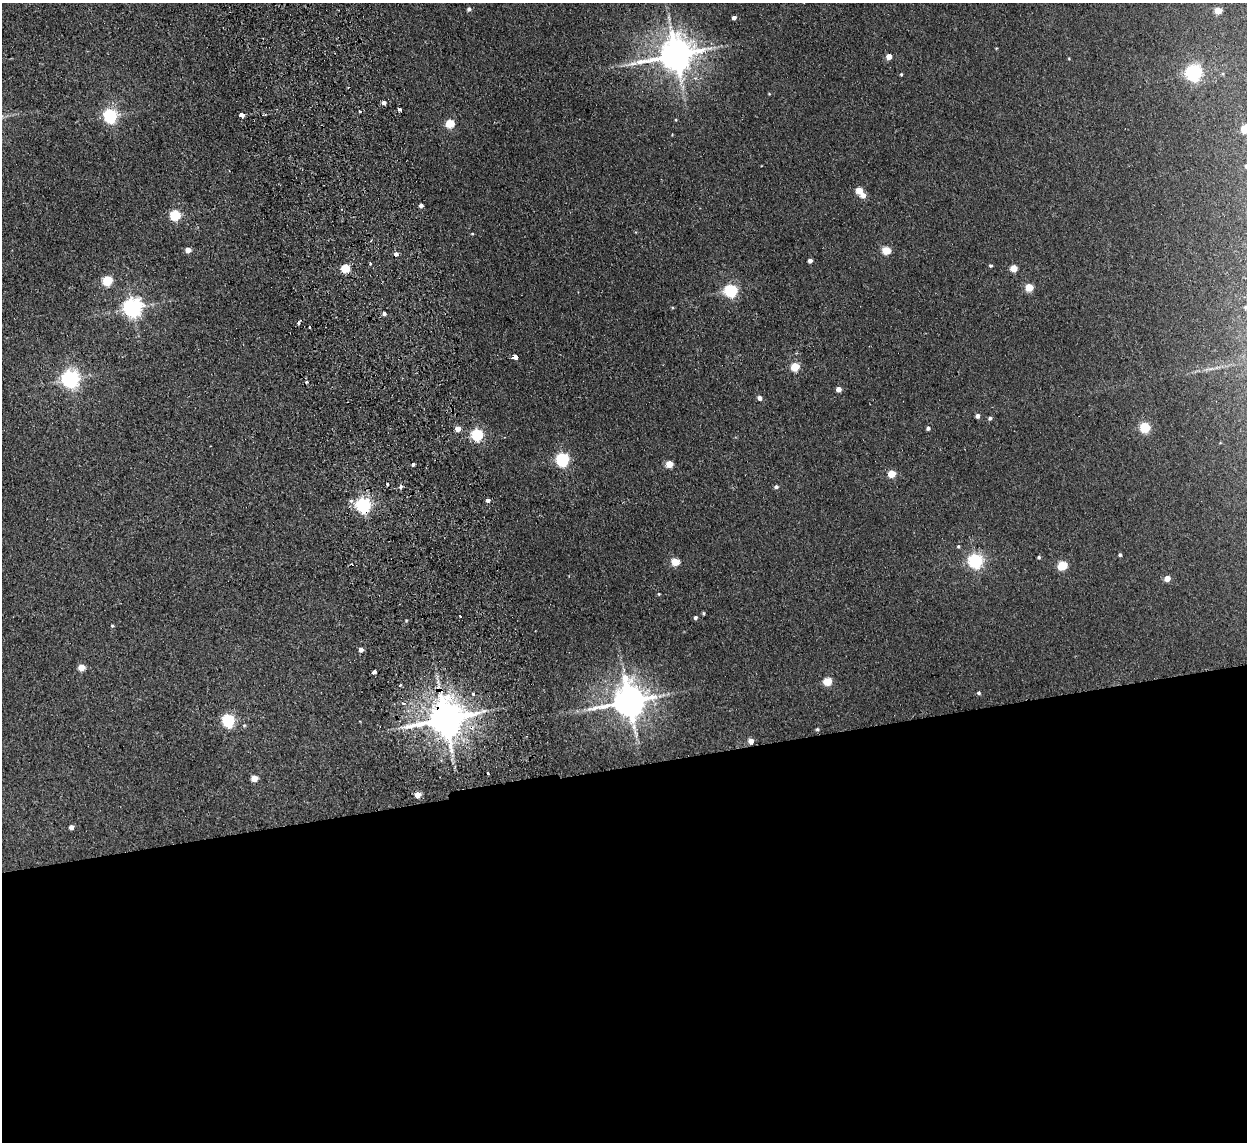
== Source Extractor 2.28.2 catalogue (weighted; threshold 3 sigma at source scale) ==
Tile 15 of 4 x 4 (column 3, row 4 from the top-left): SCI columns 2542-3786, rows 154-1293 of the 5083 x 4981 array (HDU 1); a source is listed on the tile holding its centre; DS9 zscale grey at full resolution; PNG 1249 x 1144 px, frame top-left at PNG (2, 3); no overlay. Shown black and unused: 33% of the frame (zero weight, under 2 of 3 exposures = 3% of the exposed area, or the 3 px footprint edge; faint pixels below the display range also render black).
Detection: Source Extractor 2.28.2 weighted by HDU 2 'WHT'; one run over the whole footprint, this tile lists its part. Background 0.0671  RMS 0.0097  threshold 0.0438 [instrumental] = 3 sigma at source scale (4.5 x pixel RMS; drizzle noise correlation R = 1.50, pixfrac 1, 0.05/0.05 arcsec/px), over >= 5 px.
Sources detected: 88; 5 cosmic-ray / hot-pixel residue — not listed; the other 83 listed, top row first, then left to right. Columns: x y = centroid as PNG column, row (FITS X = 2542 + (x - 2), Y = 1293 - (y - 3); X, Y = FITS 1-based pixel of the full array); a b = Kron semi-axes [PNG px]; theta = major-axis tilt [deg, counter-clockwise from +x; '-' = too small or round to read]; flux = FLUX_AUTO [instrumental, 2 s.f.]
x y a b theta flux
469 9 4 4 - 2.8
1218 10 5 4 - 22
734 18 4 4 - 3.7
676 55 11 9 16 2400
889 56 4 4 - 12
1193 73 8 6 65 330
901 74 4 3 - 1
384 103 5 5 - 3.2
241 115 4 4 - 32
110 116 6 6 - 210
676 120 4 3 - 0.86
450 123 5 5 - 43
1245 129 5 5 - 37
672 134 3 3 - 0.68
859 191 5 4 - 18
863 195 5 5 - 7.6
421 205 4 3 - 3.4
175 215 5 5 - 78
472 234 5 3 - 0.85
188 250 4 4 - 10
886 250 5 5 - 36
810 261 4 4 - 4.5
370 263 3 3 - 1.1
990 266 4 4 - 1.7
345 268 5 5 - 47
1014 268 5 5 - 21
107 280 5 5 - 64
1029 287 5 5 - 31
731 290 6 5 - 150
1245 307 4 3 - 1.3
132 308 7 6 - 530
384 314 3 3 - 7.2
310 327 3 2 - 0.85
515 357 5 4 - 23
795 367 5 5 - 36
70 379 6 6 - 450
306 382 4 3 - 1.2
838 389 4 4 - 7.2
760 398 4 4 - 5.1
977 416 4 4 - 4
990 418 4 4 - 2.4
1145 427 5 5 - 69
928 428 4 4 - 2.4
458 429 4 4 - 11
477 435 5 5 - 130
562 459 7 6 - 170
413 464 3 3 - 2.1
669 464 5 4 - 21
891 474 5 5 - 25
401 487 3 3 - 8.5
776 487 5 4 - 2.5
488 500 4 4 - 3.4
351 501 6 5 - 2.6
363 505 6 6 - 280
958 546 4 4 - 1.2
1120 555 4 3 - 1.8
1039 557 3 3 - 1.7
975 561 6 6 - 260
675 562 5 5 - 28
1062 565 5 5 - 49
1167 578 4 4 - 12
659 594 4 3 - 1
703 613 3 3 - 1.2
695 617 4 4 - 2.2
112 626 4 3 - 1.3
361 649 4 4 - 6
81 667 5 5 - 20
374 672 4 3 - 7.8
827 681 5 5 - 36
400 685 4 3 - 1.4
979 693 5 4 - 1.8
473 694 4 4 - 3.7
629 701 10 10 - 2200
403 703 5 4 - 2.1
445 719 11 10 - 3000
228 721 6 5 - 160
244 725 5 4 - 1.2
817 729 4 4 - 1.4
751 741 5 4 - 8.6
488 773 3 3 - 3.2
254 778 5 5 - 15
417 795 4 4 - 14
71 827 4 4 - 5.1
Overlapping masked pixels (flux is a lower limit): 3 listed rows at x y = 363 505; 445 719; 751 741
Isophote crosses this tile's border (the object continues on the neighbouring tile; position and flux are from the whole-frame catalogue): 2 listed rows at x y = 1245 129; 1245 307